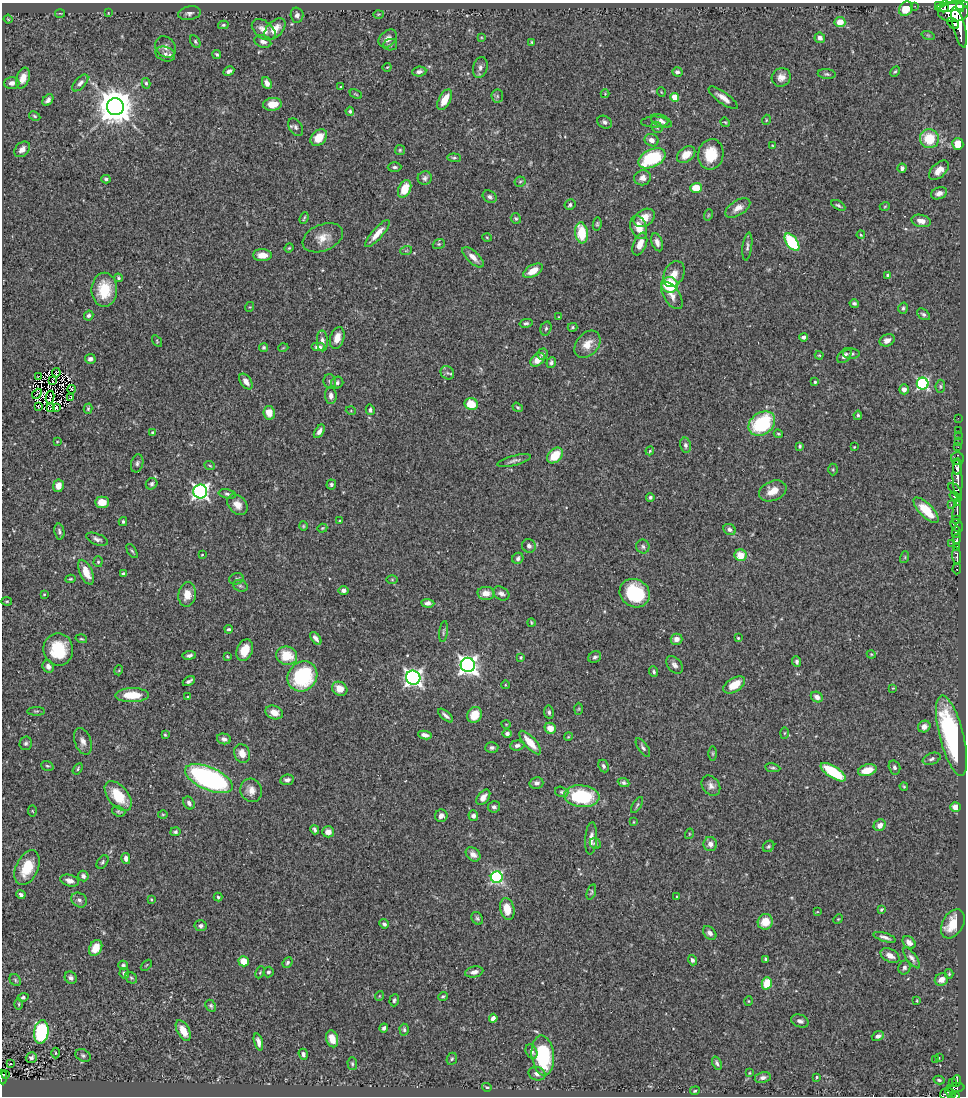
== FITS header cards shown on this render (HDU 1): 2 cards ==
NAXIS1  =                  964
NAXIS2  =                 1094

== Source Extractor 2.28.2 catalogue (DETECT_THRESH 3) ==
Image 964 x 1094 px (HDU 1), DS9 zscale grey, 1 PNG px = 1 image px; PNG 968 x 1098 px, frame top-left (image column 1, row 1094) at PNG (2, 3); each listed source drawn as its Kron ellipse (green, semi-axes under 4 px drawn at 4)
Background 0.701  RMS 0.026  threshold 0.0766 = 3 sigma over >= 5 px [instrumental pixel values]
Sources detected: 427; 3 with non-positive FLUX_AUTO (blend fragments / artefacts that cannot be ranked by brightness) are neither listed nor drawn; the other 424 listed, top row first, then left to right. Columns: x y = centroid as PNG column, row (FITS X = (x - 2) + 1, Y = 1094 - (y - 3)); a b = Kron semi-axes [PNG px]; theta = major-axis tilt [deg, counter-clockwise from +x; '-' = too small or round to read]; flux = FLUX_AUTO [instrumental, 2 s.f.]
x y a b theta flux
915 6 2 2 - 4.2
938 6 4 3 - 180
944 6 6 4 70 350
952 6 17 5 8 1900
960 7 5 4 - 640
906 9 8 6 52 28
953 12 15 9 2 3900
60 13 5 3 - 1.4
108 13 4 2 - 1.2
189 13 11 7 10 6.5
378 14 5 2 - 1.3
297 15 7 6 - 5.3
8 19 4 3 - 1.4
840 22 5 5 - 19
953 23 6 4 -43 640
223 25 5 4 - 2.8
959 27 21 6 -76 2300
275 29 13 7 46 19
264 30 13 8 -38 15
928 35 7 4 -18 2.2
481 37 3 2 - 1.3
820 38 5 5 - 7.4
388 39 10 7 43 11
195 41 7 4 -60 2.9
263 41 9 6 -19 7.9
532 42 4 4 - 2.1
390 45 7 6 - 3.3
166 47 11 9 -50 10
165 54 10 7 -19 7.6
217 54 5 3 - 2.7
387 67 4 3 - 1.5
480 67 11 7 75 7.2
229 71 6 3 28 5.1
895 71 6 4 59 2.4
419 72 7 5 5 5.8
677 72 5 4 - 4.1
827 74 9 5 -6 3.6
781 77 10 9 - 12
23 78 11 6 70 16
12 83 7 6 - 6.3
80 83 10 5 47 6.1
146 83 5 4 - 3
267 83 6 4 -66 9.3
341 87 3 2 - 1.8
661 92 5 3 - 1.4
356 94 6 3 -23 1.7
605 94 4 4 - 1.5
497 96 6 6 - 3.6
675 97 4 4 - 33
723 98 17 5 -36 13
48 100 6 4 48 6
445 100 11 5 62 28
272 104 9 6 6 28
115 107 8 8 - 4300
350 111 4 3 - 3.2
35 116 6 4 -28 2.6
766 120 5 3 - 1.6
661 121 11 6 -25 6.9
605 122 7 6 - 5.5
655 122 13 5 1 5.9
725 122 5 3 - 1.7
296 127 10 6 -57 4.8
657 127 6 5 - 3
319 137 9 7 44 27
929 139 9 9 - 52
652 140 7 6 - 9.2
958 144 6 5 - 26
772 145 3 2 - 1.2
22 149 9 6 44 9.8
400 150 5 5 - 2.3
711 154 15 12 80 44
686 155 10 7 36 24
454 158 7 4 -4 2.8
652 158 14 8 26 110
394 167 7 4 2 4
902 168 4 4 - 4.7
939 170 12 7 45 16
425 178 7 6 - 5.2
643 178 8 7 - 9
106 179 4 4 - 3.4
520 182 5 5 - 2.7
696 188 6 5 - 38
405 189 9 6 66 38
939 193 8 5 21 8.6
490 197 7 6 - 5.2
570 205 6 5 - 3.8
838 205 8 4 -30 3
885 206 5 3 - 1.5
738 208 14 7 32 13
708 215 6 3 71 2
304 218 6 2 69 2
516 218 5 5 - 2.7
644 218 11 8 32 18
921 221 10 6 -12 12
597 224 6 4 81 2.6
639 227 12 8 -70 25
582 233 10 6 -82 58
377 234 17 5 48 19
861 235 4 3 - 1.6
487 237 5 3 - 1.5
323 238 21 13 22 23
657 242 9 5 -70 8.3
792 242 10 5 -54 100
439 244 6 4 20 2.7
640 244 12 6 67 19
747 247 14 4 83 5.1
289 248 5 4 - 2
406 251 6 3 19 2.1
262 255 9 6 -1 18
473 257 13 6 -43 13
533 271 11 6 30 20
674 274 13 9 63 16
888 275 4 3 - 4.2
118 278 4 3 - 2.5
670 285 8 7 - 90
104 290 17 13 -90 47
672 295 15 8 -57 13
854 303 5 4 - 3.5
249 307 5 3 - 1.4
903 308 5 4 - 3.1
923 314 7 5 -37 3.5
89 315 5 4 - 4.9
559 317 3 2 - 1.1
526 323 6 4 12 3.2
572 327 5 4 - 2.6
546 328 7 5 73 3.4
803 337 4 3 - 5.2
337 338 11 7 73 17
887 340 8 6 23 9.8
157 341 6 3 -56 1.7
322 341 10 5 -88 8
587 344 15 11 49 21
264 347 4 4 - 2.8
318 347 7 4 0 7.9
283 348 5 3 - 1.3
543 354 5 5 - 4.1
851 354 8 5 3 3.7
819 355 4 4 - 1.8
844 356 9 5 49 7.5
90 359 5 5 - 7.1
537 360 8 5 39 17
551 363 5 4 - 4.1
56 373 4 2 - 1.8
447 373 7 6 - 4.6
39 376 2 2 - 1.5
52 380 3 2 - 3.5
330 381 7 6 - 3.8
246 382 9 5 -55 11
815 382 3 3 - 2.5
337 383 6 5 - 4
923 384 6 6 - 250
940 386 6 4 84 2.7
72 389 4 3 - 1.5
904 389 5 4 - 9.9
37 394 5 2 - 1.5
331 396 8 6 -85 7.4
50 397 6 2 80 0.65
71 397 3 2 - 1.5
471 404 7 6 - 32
38 407 3 3 - 1.5
56 407 3 2 - 1.7
518 407 5 3 - 2
50 408 3 2 - 2.2
88 409 5 4 - 2.2
370 410 5 4 - 4
351 411 5 3 - 1.4
269 413 7 6 - 20
858 415 4 4 - 3
958 418 2 2 - 9.2
762 424 14 11 36 130
958 430 2 2 - 5.4
319 431 7 4 57 7.1
153 433 3 3 - 2.8
778 434 4 3 - 2.2
958 436 2 2 - 9.4
57 442 3 2 - 1.2
958 442 2 2 - 8.6
685 445 8 5 -78 5.4
800 446 4 3 - 2.4
854 447 2 2 - 1.4
958 447 2 2 - 9.3
650 451 4 4 - 1.7
555 455 9 6 45 42
958 459 6 6 - 78
514 461 17 5 14 6.3
137 463 9 6 74 4.9
210 466 5 3 - 1.8
957 467 8 4 88 860
833 469 6 5 - 2.4
958 479 19 5 -88 620
151 484 6 5 - 3.7
331 485 5 5 - 3.6
58 486 6 5 - 15
955 490 8 4 -43 210
200 491 7 7 - 530
773 491 14 9 22 21
227 494 9 4 -11 4.3
650 497 4 4 - 3.9
956 497 7 4 -22 280
102 502 7 5 0 20
957 502 3 2 - 120
237 505 12 8 -46 15
951 505 3 2 - 15
926 510 16 6 -46 51
957 513 12 4 83 300
957 519 4 2 - 44
339 521 3 2 - 1.4
123 522 4 3 - 2.9
957 525 7 5 -52 140
303 526 4 4 - 1.8
322 528 5 4 - 1.8
730 529 6 5 - 5.7
59 532 8 5 -79 4.7
956 532 6 4 78 810
97 539 11 5 -20 6.2
957 539 5 3 - 190
951 543 2 2 - 29
529 546 7 6 - 5.9
643 546 7 6 - 4.3
957 548 4 3 - 210
132 551 8 3 -57 2.5
202 555 3 2 - 1.3
741 555 6 6 - 29
957 556 9 3 -83 520
905 557 6 3 73 1.9
518 558 6 5 - 4.9
98 562 5 4 - 2.5
957 569 6 3 86 58
86 572 13 6 -66 26
123 574 4 4 - 2.9
70 579 5 3 - 2.3
236 579 7 5 16 3.4
392 580 6 4 -1 1.8
240 586 7 5 -20 3.6
343 590 5 4 - 6.3
486 593 8 6 -4 17
501 593 9 6 -30 7.4
635 593 15 13 -33 96
44 594 4 4 - 1.8
187 595 12 8 83 20
7 601 5 4 - 2
428 603 6 4 -3 8.4
531 623 4 2 - 1.9
229 629 4 3 - 2.6
443 632 10 3 83 2.9
316 638 7 4 -51 7.5
738 638 4 4 - 2
81 639 6 3 -17 2
676 639 6 5 - 12
58 649 16 15 - 68
245 650 11 8 68 28
871 654 4 3 - 1.6
189 655 7 4 7 5.1
227 656 4 3 - 1.5
287 656 10 9 - 42
521 657 4 3 - 1.6
595 657 7 5 35 4.5
797 662 5 4 - 4.1
468 665 7 7 - 970
675 665 10 6 -48 6.8
48 666 6 5 - 7.6
119 670 5 3 - 1.4
654 672 5 4 - 3.3
302 676 16 14 48 150
413 678 7 7 - 700
189 681 7 3 28 4.7
505 685 4 3 - 1.4
734 685 12 7 32 29
893 688 4 4 - 1.7
340 689 8 6 -34 20
132 695 16 7 1 42
188 697 4 3 - 1.6
817 697 6 5 - 8.7
579 709 6 4 88 2
36 711 9 3 0 2.7
274 712 9 6 -19 16
549 712 6 5 - 4.2
475 715 8 7 - 26
446 716 9 3 -41 5.6
506 724 4 3 - 1.3
924 726 6 5 - 8.4
550 728 6 5 - 17
784 733 5 4 - 1.7
507 734 5 4 - 4.5
165 735 4 3 - 1.8
425 735 7 4 -10 8.3
952 736 41 12 -75 230
568 737 4 3 - 1.6
224 739 7 5 -13 6.5
83 741 14 8 -71 10
26 743 7 6 - 4.2
530 743 15 5 -48 25
517 745 7 5 4 5.9
492 748 6 5 - 4.9
643 748 11 5 -55 4.5
242 753 9 7 -66 16
713 753 7 3 90 2.1
932 759 9 5 21 4.7
47 766 6 4 -19 2.8
603 766 6 5 - 4.6
894 767 7 5 -74 4.5
773 768 8 3 -9 2.9
78 769 6 4 55 2.8
867 770 9 5 16 26
833 772 14 6 -32 84
209 779 25 11 -23 370
287 780 7 5 7 6
536 783 7 5 15 5.5
624 783 6 4 -24 3.8
711 786 11 8 -53 9.1
904 787 4 3 - 1.6
251 790 12 10 -67 14
562 792 7 5 -15 3.5
118 796 17 10 -51 49
582 796 18 10 -5 120
483 797 9 5 50 10
189 803 7 5 -55 6
637 805 9 3 58 3
494 807 6 5 - 4.8
956 807 5 5 - 13
32 811 5 3 - 1.7
119 811 7 5 -21 2.8
163 814 5 3 - 1.6
441 816 6 6 - 8.8
473 816 5 5 - 5.6
633 822 3 2 - 1.3
880 825 6 5 - 12
315 830 5 3 - 4.1
175 832 5 4 - 3.3
328 832 6 5 - 13
689 834 5 3 - 1.5
591 838 16 6 86 13
595 843 6 5 - 3
710 844 7 7 - 9.1
768 846 6 5 - 3.3
473 854 8 6 -43 7.6
126 859 5 4 - 8.6
102 862 7 5 54 3.4
27 868 18 11 66 49
83 876 5 5 - 6.4
497 877 6 6 - 260
70 881 9 5 -16 9.6
591 892 8 3 73 2.6
21 895 4 4 - 5.4
218 897 4 4 - 2.2
677 897 3 3 - 2
79 900 8 7 - 6.4
151 900 3 2 - 1.7
507 909 11 7 -78 28
882 909 4 3 - 2.7
817 912 4 2 - 1.2
477 918 7 5 -56 3.3
838 919 5 4 - 1.9
765 922 8 7 - 29
384 924 5 4 - 4.1
953 924 15 10 60 38
201 926 6 5 - 5.5
710 933 8 5 -46 6.5
885 937 12 4 -17 6.9
909 942 7 5 -40 9.1
96 948 8 6 63 24
890 956 10 6 -27 12
912 958 12 5 -54 6.6
766 959 4 3 - 2.4
692 960 5 4 - 4.8
244 961 5 5 - 26
288 962 5 4 - 3.5
123 965 5 4 - 2.8
146 965 6 2 45 1.3
904 967 7 6 - 5
260 972 6 4 65 1.9
268 972 5 5 - 3.6
474 972 9 5 11 7.9
124 973 5 4 - 5.8
949 974 5 4 - 2.1
71 978 6 5 - 5.4
131 978 6 5 - 3
15 980 6 5 - 2.8
941 980 7 6 - 14
767 983 6 5 - 39
379 996 5 3 - 1.3
443 996 5 3 - 2.2
23 997 5 4 - 4.2
394 1000 6 4 71 3.5
748 1001 5 3 - 1.7
917 1001 4 3 - 1.6
19 1004 6 4 -90 2.5
211 1006 6 5 - 3.3
493 1018 4 4 - 6.3
800 1021 9 6 -19 6.2
384 1028 4 3 - 3.6
404 1030 6 4 -88 2.9
183 1031 11 6 -61 23
41 1032 12 7 82 180
878 1036 6 4 21 5.5
332 1039 8 6 -73 22
258 1042 9 4 -74 8.5
531 1051 7 5 -64 5.4
56 1053 5 3 - 2.1
303 1054 5 4 - 5.2
83 1055 8 6 -30 3.7
543 1055 20 11 -84 130
31 1057 6 5 - 4.4
939 1058 3 3 - 1.2
452 1059 6 5 - 2.7
936 1059 4 2 - 1.2
11 1063 3 3 - 3.2
717 1063 7 4 -68 3.9
352 1064 6 4 -86 2.9
749 1073 4 3 - 1.4
537 1074 8 6 -16 7.1
5 1075 3 2 - 18
3 1077 7 3 -85 110
817 1077 3 3 - 2.3
763 1078 8 5 11 6.6
939 1080 5 3 - 3.3
957 1081 6 3 86 120
952 1082 2 2 - 4.4
487 1087 5 3 - 2.3
956 1088 9 4 8 140
695 1091 5 3 - 1.6
950 1093 6 4 -52 220
947 1094 7 5 19 250
955 1095 5 3 - 200
At the frame edge (FLAGS 8, measured only in part): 2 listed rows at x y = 3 1077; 955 1095
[3 non-positive-flux detections neither listed nor drawn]